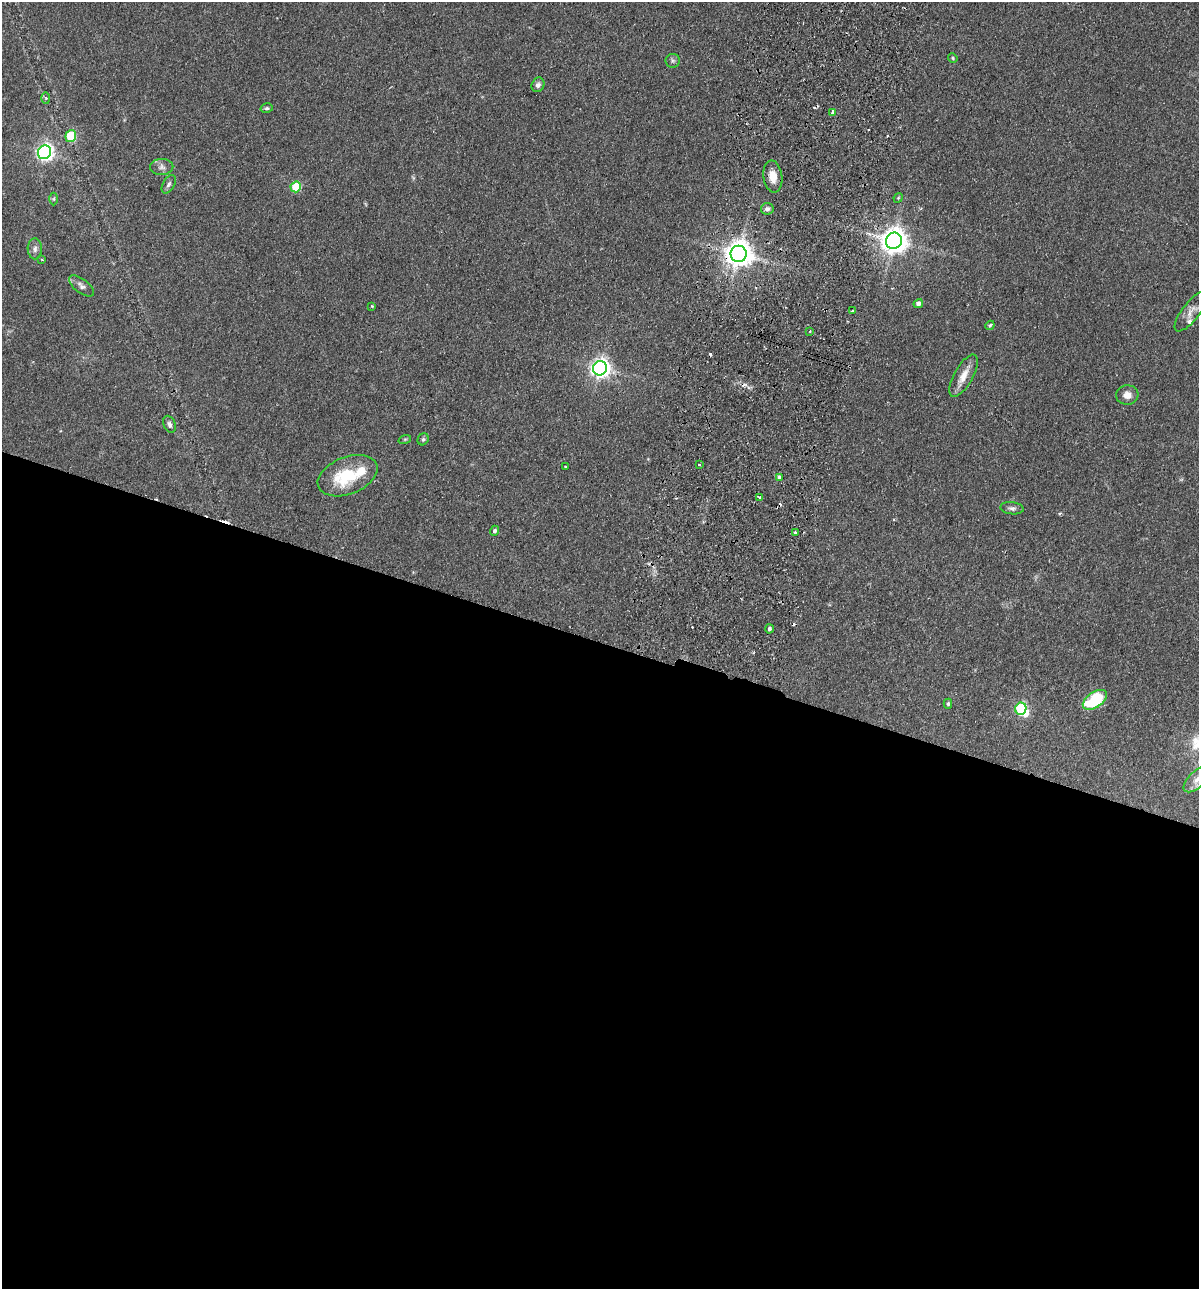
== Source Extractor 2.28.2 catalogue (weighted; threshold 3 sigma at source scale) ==
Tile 14 of 4 x 4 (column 2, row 4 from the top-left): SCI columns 1505-2701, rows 19-1305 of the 5280 x 5184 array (HDU 1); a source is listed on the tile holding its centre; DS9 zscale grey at full resolution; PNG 1201 x 1291 px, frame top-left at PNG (2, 2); each listed source drawn as its Kron ellipse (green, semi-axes under 4 px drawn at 4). Shown black and unused: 50% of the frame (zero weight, under 2 of 3 exposures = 3% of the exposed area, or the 3 px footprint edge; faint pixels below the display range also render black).
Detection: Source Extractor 2.28.2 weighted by HDU 2 'WHT'; one run over the whole footprint, this tile lists its part. Background 0.0824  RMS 0.0058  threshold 0.0261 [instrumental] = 3 sigma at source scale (4.5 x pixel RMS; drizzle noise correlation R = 1.50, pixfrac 1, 0.05/0.05 arcsec/px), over >= 5 px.
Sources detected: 58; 1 inside a brighter object's white glare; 10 cosmic-ray / hot-pixel residue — neither listed nor drawn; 2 inside a brighter listed object's ellipse — not listed separately; the other 45 listed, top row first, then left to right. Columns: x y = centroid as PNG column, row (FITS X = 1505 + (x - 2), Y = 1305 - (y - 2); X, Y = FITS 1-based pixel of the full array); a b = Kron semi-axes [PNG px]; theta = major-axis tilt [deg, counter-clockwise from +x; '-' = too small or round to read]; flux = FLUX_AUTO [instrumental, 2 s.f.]
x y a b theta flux
953 58 5 4 - 0.68
673 61 7 7 - 1.3
538 85 7 6 - 1.9
46 98 6 4 -88 0.81
267 108 6 4 13 0.95
832 113 3 3 - 1.9
71 136 6 5 - 29
44 152 7 6 - 200
162 167 11 8 2 2.6
773 177 16 9 -83 6.1
169 184 10 5 60 1.6
296 187 5 5 - 29
898 198 5 4 - 0.6
54 199 6 4 89 0.83
767 209 6 6 - 1.6
894 241 8 8 - 610
35 249 10 7 -89 2.3
739 254 8 8 - 690
42 260 4 2 - 0.38
81 286 15 7 -37 2.6
918 304 5 4 - 2
372 306 3 3 - 0.7
852 311 3 2 - 1.5
1191 311 24 9 52 4.4
990 325 5 4 - 0.89
810 331 3 2 - 0.67
600 368 7 7 - 270
963 376 24 9 61 6.7
1127 395 11 9 5 4.3
169 424 9 6 -68 1.8
405 439 6 4 18 0.68
423 439 6 5 - 1
700 465 3 2 - 1
565 467 3 3 - 1
348 476 31 18 21 28
779 477 3 3 - 4.9
760 498 4 3 - 2.9
1012 508 12 6 -6 1.8
495 531 5 4 - 1.2
795 532 3 3 - 1.7
769 629 5 4 - 1.3
1095 700 13 7 33 32
948 704 5 4 - 0.91
1021 709 6 5 - 54
1197 779 17 8 43 5.8
Overlapping masked pixels (flux is a lower limit): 2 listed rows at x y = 894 241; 739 254
Isophote crosses this tile's border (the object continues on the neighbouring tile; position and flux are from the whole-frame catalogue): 1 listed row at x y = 1197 779